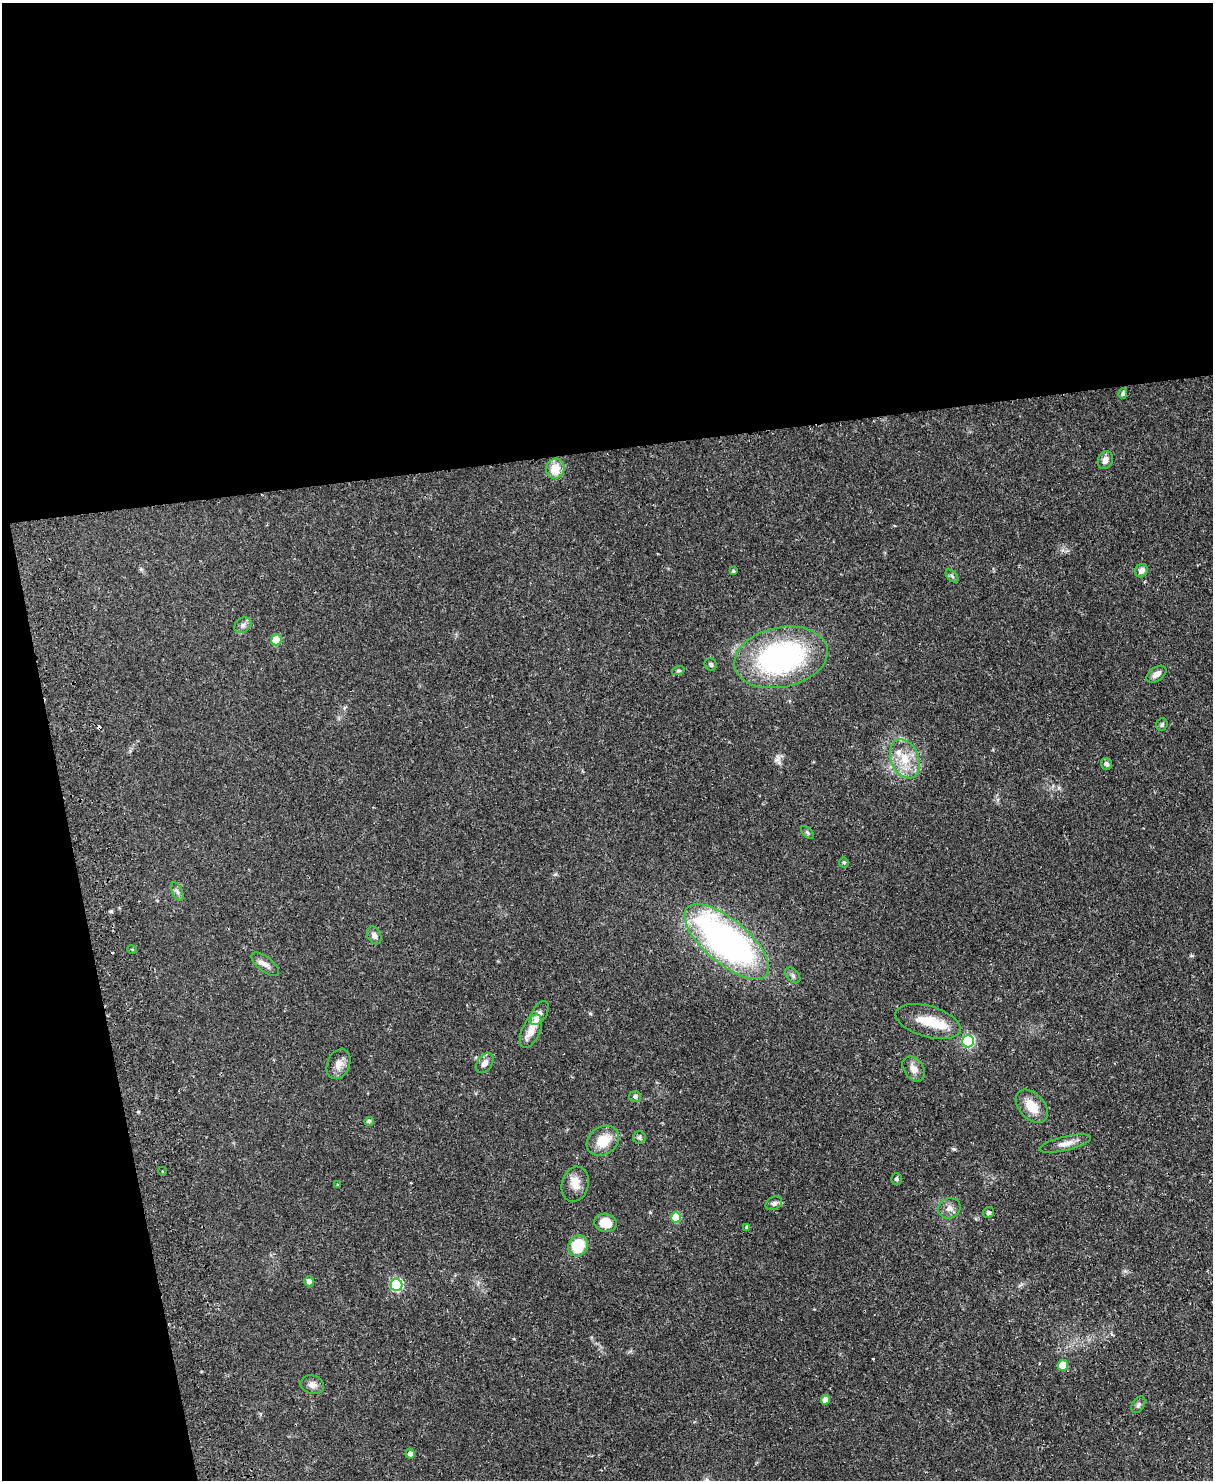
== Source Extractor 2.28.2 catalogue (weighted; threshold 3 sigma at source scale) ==
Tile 1 of 4 x 3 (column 1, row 1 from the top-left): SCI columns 57-1267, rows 3219-4696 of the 4958 x 4848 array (HDU 1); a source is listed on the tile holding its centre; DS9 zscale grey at full resolution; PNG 1215 x 1482 px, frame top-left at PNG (2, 3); each listed source drawn as its Kron ellipse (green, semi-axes under 4 px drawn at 4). Shown black and unused: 36% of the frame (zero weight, under 2 of 3 exposures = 3% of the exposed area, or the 3 px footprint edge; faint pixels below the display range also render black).
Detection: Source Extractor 2.28.2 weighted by HDU 2 'WHT'; one run over the whole footprint, this tile lists its part. Background 0.0581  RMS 0.0056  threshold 0.025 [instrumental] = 3 sigma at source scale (4.5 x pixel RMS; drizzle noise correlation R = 1.50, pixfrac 1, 0.05/0.05 arcsec/px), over >= 5 px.
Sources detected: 58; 1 cosmic-ray / hot-pixel residue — neither listed nor drawn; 3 inside a brighter listed object's ellipse — not listed separately; the other 54 listed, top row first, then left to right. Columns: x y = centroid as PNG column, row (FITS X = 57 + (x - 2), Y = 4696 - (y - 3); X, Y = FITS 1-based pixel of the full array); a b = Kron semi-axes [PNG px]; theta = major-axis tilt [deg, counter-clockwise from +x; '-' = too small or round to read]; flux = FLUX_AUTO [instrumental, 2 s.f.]
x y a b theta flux
1123 394 5 4 - 0.82
1105 460 9 7 66 3.3
555 469 10 9 - 9.1
733 571 4 4 - 0.8
1141 571 7 6 - 2.9
952 576 7 4 -45 1.1
243 625 9 7 35 2
276 640 5 5 - 14
781 657 47 30 12 110
711 665 6 5 - 1.4
678 671 6 4 18 0.75
1156 674 11 6 35 3.4
1162 724 6 5 - 1.1
905 759 20 14 -67 12
1106 764 6 5 - 1.3
807 832 8 5 -45 1
844 863 5 5 - 0.98
177 891 10 5 -64 1.5
374 935 9 6 -62 2.3
727 941 52 22 -40 200
132 949 5 3 - 0.48
265 964 17 7 -38 3.1
793 975 9 5 -47 1.6
539 1013 13 7 58 2.7
928 1021 33 15 -16 13
531 1031 18 9 66 6.1
968 1041 6 6 - 59
485 1063 11 7 53 3
338 1064 15 11 68 4.5
914 1069 14 9 -53 3.9
635 1097 6 5 - 1.3
1032 1106 19 12 -48 9.5
369 1121 4 4 - 1.3
639 1138 6 6 - 1.3
603 1141 17 14 35 12
1065 1144 26 7 13 4.6
162 1171 4 2 - 0.44
896 1179 6 5 - 1
575 1184 18 13 74 6.3
338 1185 3 2 - 0.58
774 1203 9 6 27 1.8
949 1208 11 10 - 3.3
988 1213 6 5 - 1
676 1217 5 5 - 16
605 1223 11 9 -12 10
747 1227 4 3 - 1
578 1246 11 9 62 18
309 1281 5 5 - 2.9
396 1285 6 6 - 51
1063 1365 5 5 - 15
312 1385 12 9 -16 3.1
825 1400 5 4 - 4.3
1138 1405 9 6 58 1.4
410 1454 5 4 - 2.1
Unlisted compact peaks at least as high as the median listed source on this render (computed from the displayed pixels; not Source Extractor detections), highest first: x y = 954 1149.